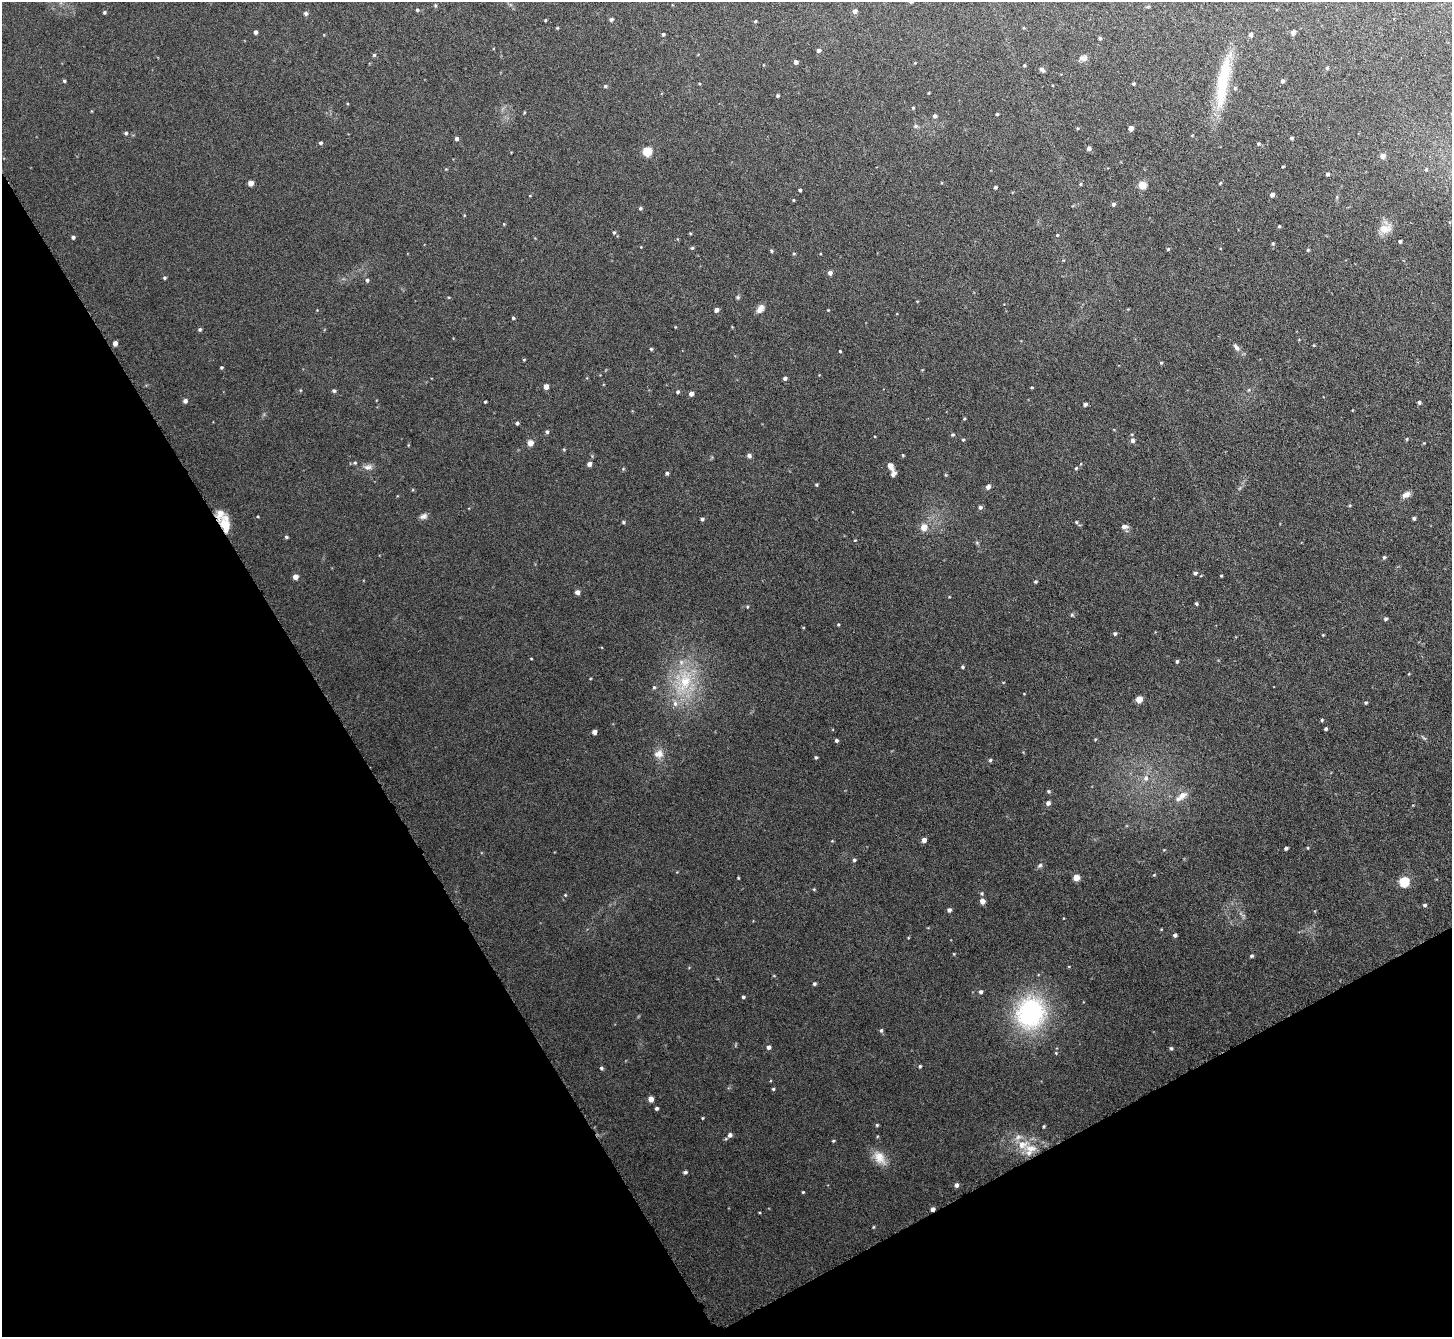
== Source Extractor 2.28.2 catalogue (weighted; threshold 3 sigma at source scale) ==
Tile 14 of 4 x 4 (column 2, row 4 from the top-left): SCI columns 1456-2905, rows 162-1496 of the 5811 x 5802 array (HDU 1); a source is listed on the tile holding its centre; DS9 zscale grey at full resolution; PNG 1454 x 1339 px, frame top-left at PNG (2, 2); no overlay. Shown black and unused: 29% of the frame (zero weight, under 3 of 6 exposures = <1% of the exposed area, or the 3 px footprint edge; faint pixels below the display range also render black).
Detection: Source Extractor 2.28.2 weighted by HDU 2 'WHT'; one run over the whole footprint, this tile lists its part. Background 0.0513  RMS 0.0047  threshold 0.0191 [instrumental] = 3 sigma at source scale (4.09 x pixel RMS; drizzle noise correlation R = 1.36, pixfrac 0.8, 0.05/0.05 arcsec/px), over >= 5 px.
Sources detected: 206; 8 inside a brighter listed object's ellipse — not listed separately; the other 198 listed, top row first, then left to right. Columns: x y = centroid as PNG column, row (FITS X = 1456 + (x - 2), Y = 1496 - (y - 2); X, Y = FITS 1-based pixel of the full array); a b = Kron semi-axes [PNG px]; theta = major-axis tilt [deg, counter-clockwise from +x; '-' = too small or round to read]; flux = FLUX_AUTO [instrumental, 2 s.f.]
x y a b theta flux
911 2 4 3 - 0.61
435 5 5 4 - 0.58
417 10 4 4 - 0.63
855 11 5 5 - 1.6
104 12 4 4 - 0.67
306 13 5 5 - 1.1
611 19 5 4 - 0.8
546 20 4 3 - 0.34
755 21 4 3 - 0.49
557 28 4 3 - 0.4
255 32 4 3 - 1.1
1293 32 5 4 - 1.8
663 34 3 3 - 0.68
1251 35 4 4 - 1.2
1100 38 4 4 - 0.64
819 50 5 4 - 1.5
374 55 5 5 - 0.63
1083 58 10 7 1 2
796 62 4 4 - 2
1024 65 3 3 - 0.46
1327 68 4 4 - 0.56
1042 69 6 5 - 1.1
64 81 4 3 - 0.57
1282 81 4 4 - 0.98
1222 83 69 13 79 25
1133 84 3 3 - 0.62
605 86 4 4 - 0.66
778 96 3 3 - 0.72
913 108 4 3 - 0.52
524 112 4 3 - 0.35
997 114 3 3 - 0.49
935 116 5 4 - 1
916 126 6 5 - 0.8
1077 128 4 3 - 0.36
1131 128 4 4 - 2.7
126 133 4 4 - 0.68
1291 138 4 3 - 0.75
457 139 4 4 - 1.1
321 143 4 4 - 0.82
1258 144 6 5 - 0.66
1089 149 4 4 - 1.7
647 151 5 5 - 20
1382 156 6 5 - 2.2
1283 167 4 3 - 0.35
1426 169 5 4 - 0.49
1327 174 4 4 - 0.81
251 183 4 4 - 2.5
1080 184 4 4 - 0.43
1142 185 6 6 - 5.1
995 187 3 3 - 0.7
800 190 3 3 - 0.69
1272 195 4 4 - 1.6
793 200 4 4 - 0.41
1113 204 4 4 - 1
640 208 4 4 - 0.67
1279 226 4 3 - 0.46
1385 229 16 11 12 5
614 232 5 4 - 0.56
690 233 3 3 - 0.4
1057 235 4 3 - 0.41
73 237 4 4 - 0.97
1400 241 3 3 - 0.72
1273 243 4 4 - 0.62
692 248 4 4 - 0.56
1168 249 4 4 - 0.48
1308 250 5 4 - 0.43
771 251 5 3 - 0.46
794 253 5 3 - 0.41
830 273 4 4 - 1.7
164 278 4 4 - 0.62
367 280 4 4 - 0.71
738 297 5 5 - 0.66
760 309 10 7 57 2.8
716 310 4 4 - 2.2
513 318 4 4 - 0.53
200 329 5 4 - 0.67
115 343 4 4 - 2.2
1314 345 4 3 - 0.35
1236 347 11 5 -54 1.6
651 349 4 4 - 0.55
840 351 3 3 - 0.42
524 360 4 3 - 0.38
1161 363 4 4 - 0.43
221 367 3 3 - 0.5
785 378 4 4 - 1.1
546 386 4 4 - 3
334 391 4 4 - 0.82
678 392 4 4 - 0.67
691 394 4 4 - 2.3
185 401 4 4 - 1.4
485 402 3 2 - 0.46
1419 402 4 4 - 0.96
1085 404 4 4 - 1.2
964 419 4 3 - 0.36
517 423 4 4 - 0.79
547 432 5 4 - 0.76
952 435 6 4 2 0.55
1407 439 4 4 - 0.43
963 440 4 3 - 0.45
1132 440 5 5 - 1.4
530 443 5 5 - 3.4
1424 443 4 4 - 0.31
749 455 6 5 - 1.1
903 455 4 4 - 0.38
355 463 5 4 - 0.55
589 464 4 4 - 2
890 466 8 5 -57 2.4
368 467 12 7 5 2.1
1076 468 4 4 - 0.57
623 469 5 4 - 0.43
667 473 5 4 - 0.76
893 474 7 6 - 1.4
816 484 4 4 - 0.48
988 487 6 5 - 1.3
1406 494 11 6 26 2.1
1350 505 4 3 - 0.44
980 507 5 5 - 0.97
423 516 10 7 22 1.6
1414 518 3 3 - 0.79
702 519 4 4 - 0.73
623 522 5 4 - 0.57
1076 522 4 4 - 0.49
225 525 16 10 -74 7.5
1124 526 9 6 -2 1.6
924 527 7 6 - 4.3
286 537 4 4 - 0.64
855 540 4 3 - 0.32
1384 557 5 4 - 0.68
1195 573 5 4 - 0.93
1221 575 4 3 - 0.35
295 577 4 4 - 3.1
1035 581 4 3 - 0.54
577 592 5 4 - 1.7
1196 604 4 3 - 0.63
747 607 4 3 - 0.35
1072 615 5 4 - 0.58
1386 619 5 4 - 0.81
838 624 4 3 - 0.4
1115 633 5 4 - 0.7
1323 635 4 3 - 0.34
531 659 3 2 - 0.29
1177 661 4 3 - 0.71
962 667 4 4 - 0.57
684 682 36 20 71 24
654 687 5 4 - 0.59
1139 699 5 5 - 6.2
1366 703 4 4 - 0.58
1322 720 4 4 - 0.55
1326 729 3 3 - 0.74
594 732 4 4 - 2.3
836 740 4 4 - 0.82
659 754 14 11 18 3.5
816 757 4 4 - 0.64
990 760 4 4 - 0.62
1146 778 8 7 - 2.1
1049 791 5 5 - 0.67
1182 795 14 9 34 3.6
1048 803 5 5 - 1.6
924 840 4 4 - 2.2
1286 848 4 3 - 0.96
854 860 4 4 - 0.68
1040 865 7 5 55 0.99
1154 875 4 3 - 0.39
1076 877 5 5 - 4
738 878 3 3 - 0.38
1404 882 5 5 - 31
565 895 5 4 - 0.39
982 901 4 4 - 3.1
1425 905 4 4 - 0.78
949 910 4 4 - 1.1
1175 935 4 4 - 1.1
954 954 4 3 - 0.34
1252 956 4 4 - 0.67
814 984 4 4 - 0.81
981 992 5 4 - 1
743 997 4 3 - 0.69
1030 1013 43 38 72 51
881 1030 6 4 -78 0.77
768 1047 5 4 - 1.3
1171 1048 5 4 - 0.71
1056 1053 4 4 - 0.36
920 1066 4 3 - 0.55
601 1068 5 4 - 0.64
773 1089 4 4 - 0.52
651 1099 4 4 - 2.9
657 1108 4 4 - 0.7
702 1118 4 3 - 0.35
877 1125 4 4 - 0.51
1044 1126 4 3 - 0.54
730 1135 5 4 - 1.5
833 1141 4 3 - 0.45
1022 1145 21 15 -11 8.9
879 1158 21 13 -52 5.7
685 1172 5 4 - 0.81
956 1185 4 4 - 1.5
803 1192 4 3 - 0.41
933 1209 4 3 - 1.8
873 1227 5 3 - 0.38
Overlapping masked pixels (flux is a lower limit): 2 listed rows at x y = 225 525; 933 1209
Isophote crosses this tile's border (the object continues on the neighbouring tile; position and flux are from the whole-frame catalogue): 1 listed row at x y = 911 2